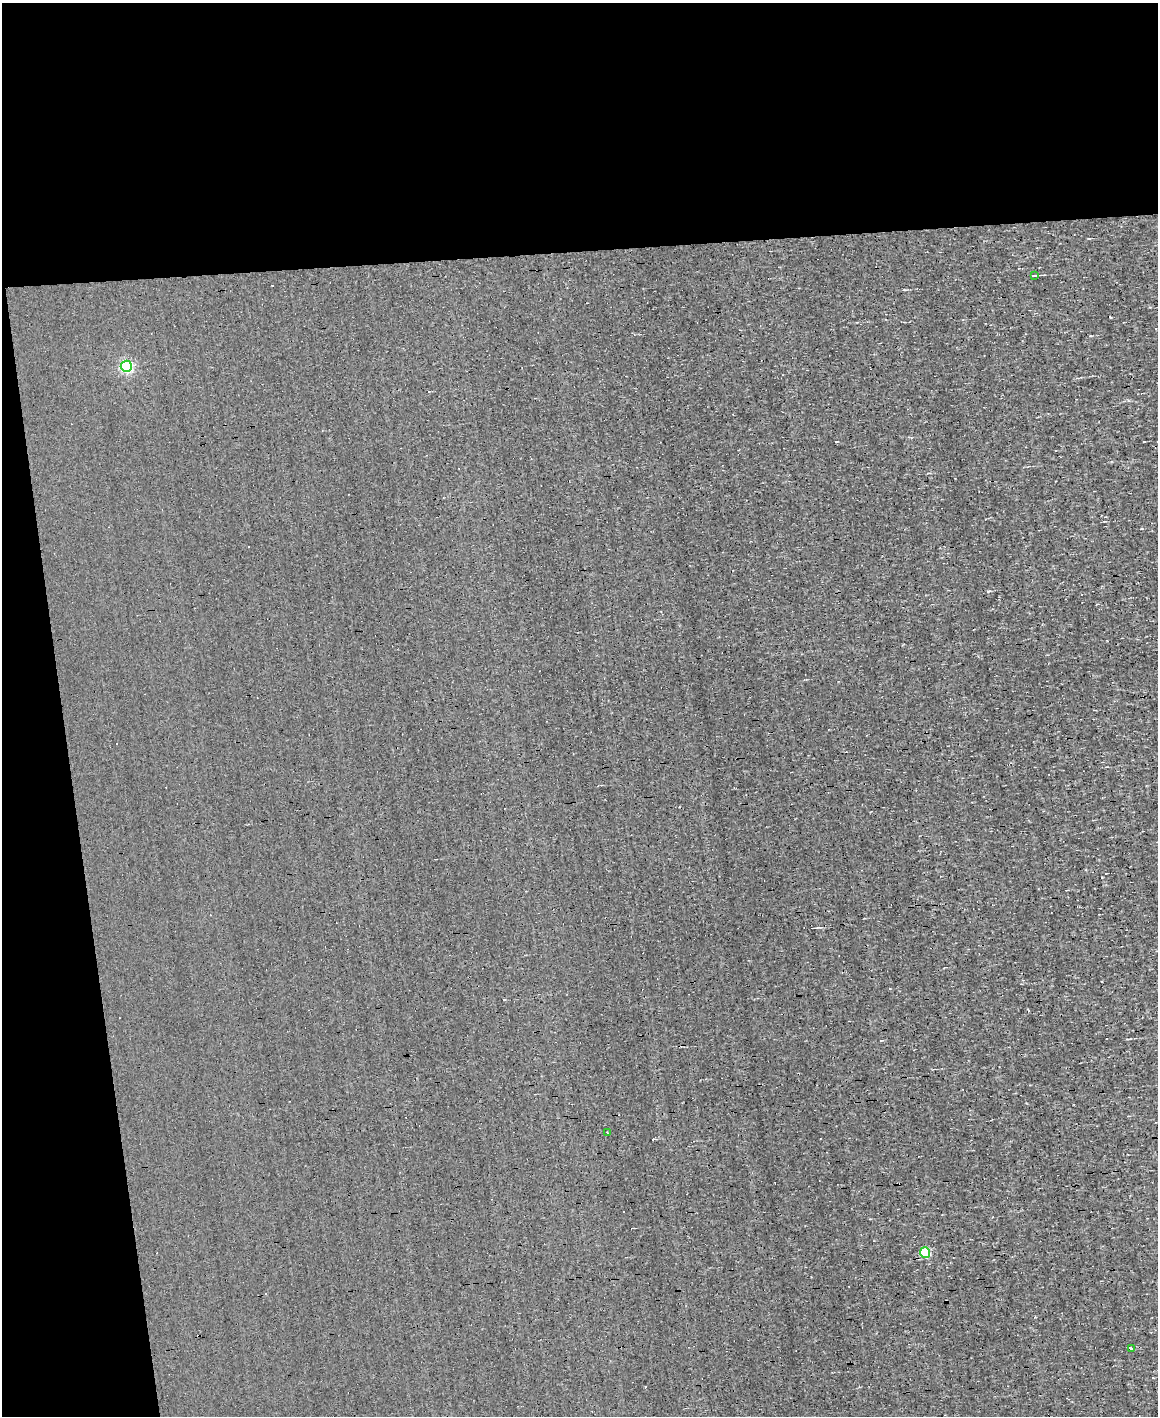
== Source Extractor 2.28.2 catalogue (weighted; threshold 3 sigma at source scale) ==
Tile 1 of 4 x 3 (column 1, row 1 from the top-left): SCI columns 1-1156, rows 3049-4462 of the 4625 x 4573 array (HDU 1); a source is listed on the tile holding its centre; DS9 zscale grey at full resolution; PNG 1160 x 1418 px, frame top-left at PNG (2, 3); each listed source drawn as its Kron ellipse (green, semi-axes under 4 px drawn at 4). Shown black and unused: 23% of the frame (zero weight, under 3 of 4 exposures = <1% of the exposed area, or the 3 px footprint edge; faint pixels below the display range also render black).
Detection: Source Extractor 2.28.2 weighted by HDU 2 'WHT'; one run over the whole footprint, this tile lists its part. Background 1.57e-04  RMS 0.04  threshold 0.179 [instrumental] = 3 sigma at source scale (4.5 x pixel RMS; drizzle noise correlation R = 1.50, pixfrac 1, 0.05/0.05 arcsec/px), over >= 5 px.
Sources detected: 10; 5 cosmic-ray / hot-pixel residue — neither listed nor drawn; the other 5 listed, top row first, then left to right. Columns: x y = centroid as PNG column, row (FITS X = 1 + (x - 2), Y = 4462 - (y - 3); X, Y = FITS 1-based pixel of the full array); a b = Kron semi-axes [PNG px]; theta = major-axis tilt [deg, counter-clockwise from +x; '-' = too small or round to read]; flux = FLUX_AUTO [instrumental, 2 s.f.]
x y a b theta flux
1034 275 4 2 - 4.4
126 366 5 5 - 580
607 1132 3 2 - 2.3
925 1253 5 5 - 220
1131 1348 3 3 - 16